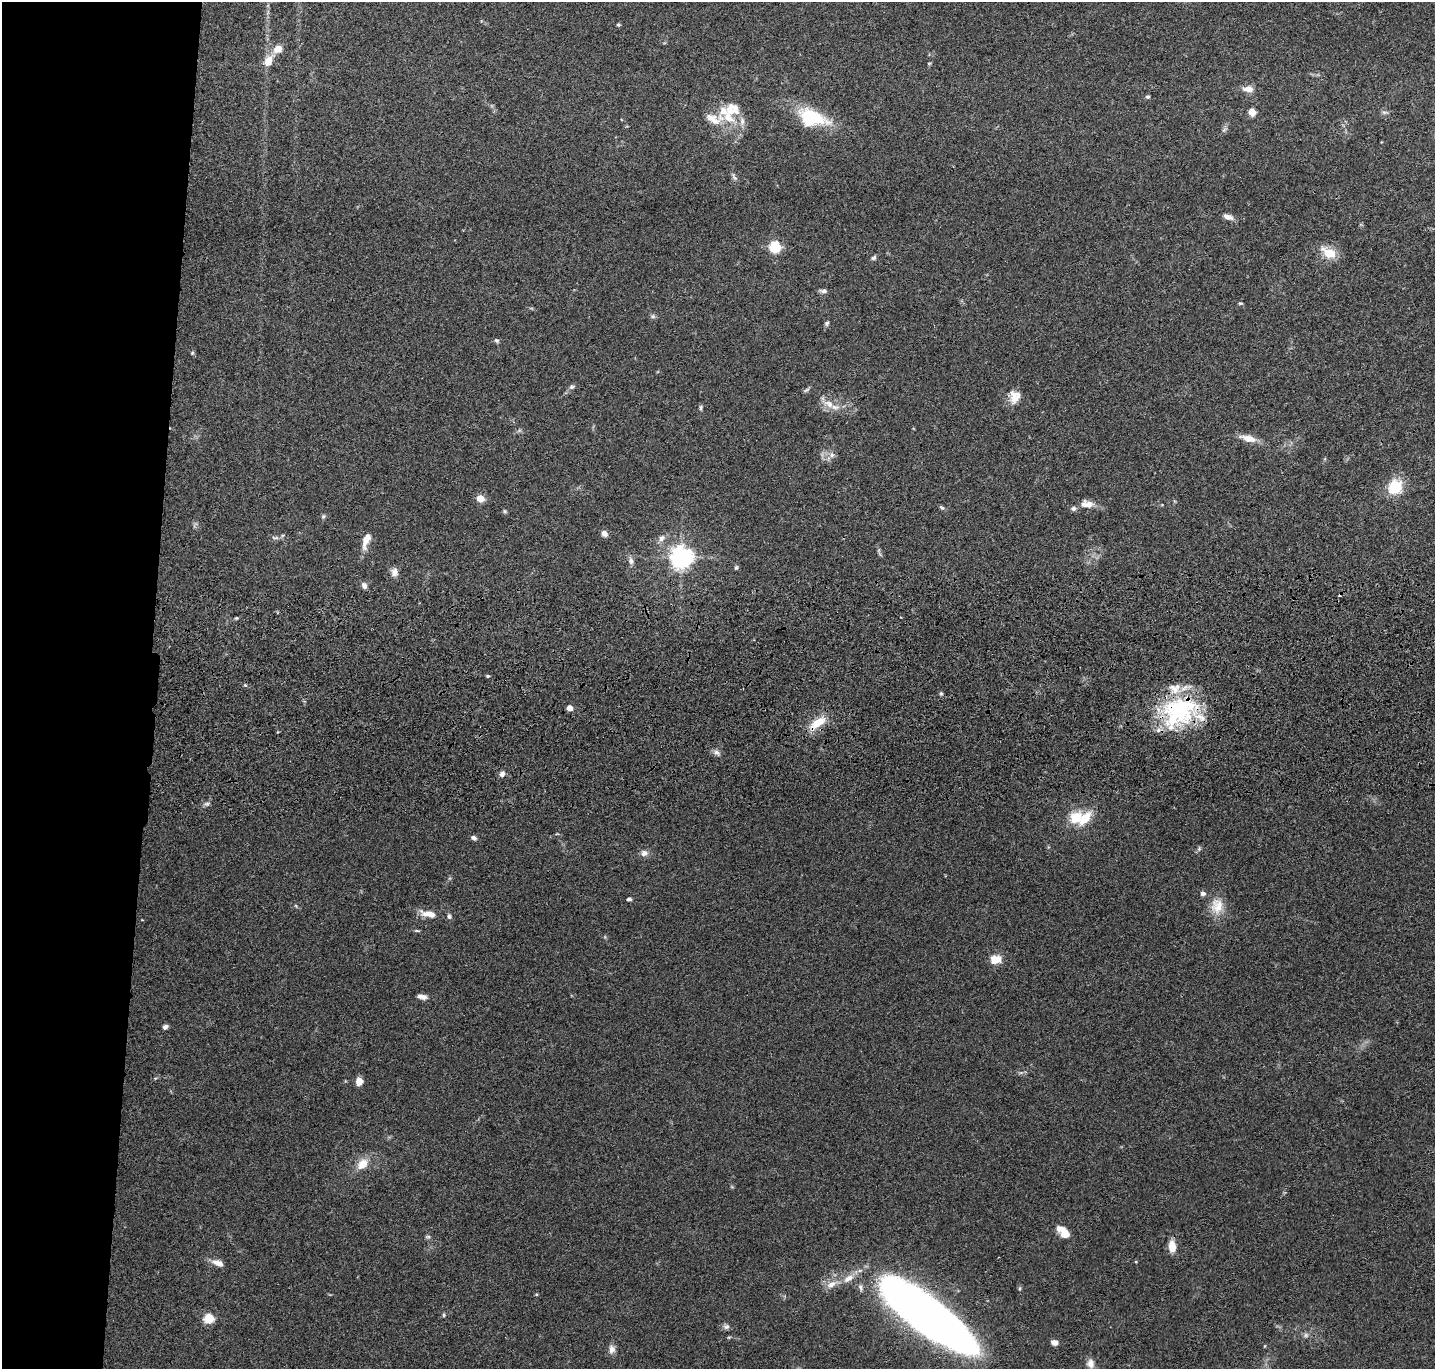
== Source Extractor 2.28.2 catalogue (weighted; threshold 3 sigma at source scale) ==
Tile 4 of 3 x 3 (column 1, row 2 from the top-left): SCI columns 13-1445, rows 1570-2936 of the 4324 x 4505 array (HDU 1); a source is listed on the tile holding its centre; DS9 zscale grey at full resolution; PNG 1437 x 1371 px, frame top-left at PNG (2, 2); no overlay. Shown black and unused: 11% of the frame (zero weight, under 3 of 4 exposures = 6% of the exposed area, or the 3 px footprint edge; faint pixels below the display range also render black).
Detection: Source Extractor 2.28.2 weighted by HDU 2 'WHT'; one run over the whole footprint, this tile lists its part. Background 0.0839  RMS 0.0062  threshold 0.0277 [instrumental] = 3 sigma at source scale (4.5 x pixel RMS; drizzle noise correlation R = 1.50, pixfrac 1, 0.05/0.05 arcsec/px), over >= 5 px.
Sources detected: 94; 1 inside a brighter object's white glare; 1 cosmic-ray / hot-pixel residue — not listed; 7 inside a brighter listed object's ellipse — not listed separately; the other 85 listed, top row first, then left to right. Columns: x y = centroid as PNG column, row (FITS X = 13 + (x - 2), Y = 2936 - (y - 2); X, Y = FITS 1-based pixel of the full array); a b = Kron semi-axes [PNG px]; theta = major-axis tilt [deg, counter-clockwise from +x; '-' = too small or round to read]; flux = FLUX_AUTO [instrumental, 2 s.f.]
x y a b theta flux
618 25 4 4 - 1
278 49 8 7 - 7.7
268 61 13 8 61 8.3
929 64 5 4 - 0.76
1248 89 14 9 -5 4.5
1148 97 5 5 - 1.1
1252 112 7 6 - 5.5
728 117 23 12 -42 13
714 119 30 15 -7 13
809 119 15 10 -4 62
1224 130 8 5 45 1.3
734 177 12 5 -60 1.7
1228 217 11 6 -17 3.7
775 246 6 5 - 70
1329 253 19 11 -30 12
873 258 8 5 30 1.4
824 291 8 5 -3 2.2
1240 303 5 4 - 0.79
653 316 7 5 -21 1.3
827 323 7 5 72 1.2
496 340 7 5 -41 1.2
192 353 6 5 - 0.87
572 387 8 6 16 1.5
807 390 9 4 35 1.1
1014 398 19 12 -75 7.1
829 404 17 10 -23 7
701 408 9 4 87 1.1
1248 438 21 8 -14 7.1
832 455 8 7 - 2.6
1395 487 17 16 - 18
480 499 8 7 - 6
1087 504 19 10 -5 5.7
942 507 8 4 -40 1.1
505 511 6 5 - 0.89
323 516 7 5 69 1.1
604 533 7 6 - 3.3
275 538 12 4 0 1.7
662 538 11 8 48 3.1
366 540 20 8 73 7.4
879 550 7 4 71 0.86
681 557 7 7 - 480
631 561 10 7 -77 2.7
736 567 6 4 63 0.88
394 572 10 8 -89 3.9
364 586 8 6 -68 2.5
236 618 4 4 - 0.68
488 676 4 3 - 0.86
245 685 6 4 -44 0.82
941 693 5 4 - 1
569 708 4 4 - 6.4
1180 712 48 36 17 71
818 723 28 11 36 11
717 753 11 7 -31 2.4
502 774 7 6 - 2.4
207 804 7 5 7 1.5
1076 818 15 13 48 14
474 838 6 5 - 1.9
1199 849 8 4 75 1.1
644 853 10 8 12 3.2
1203 893 6 6 - 2.1
629 899 4 4 - 1.5
1217 906 23 17 85 12
428 914 21 8 -14 7.2
449 916 7 6 - 1.5
417 931 7 3 -2 0.79
996 959 13 9 2 8.1
422 997 12 6 -12 3
165 1027 6 5 - 1.8
359 1081 8 6 81 5.9
362 1164 16 11 44 8.7
1064 1232 14 7 -45 12
428 1237 8 4 8 1
1172 1246 12 7 -86 8
218 1263 15 7 -22 4.8
849 1278 18 9 30 6.3
832 1284 18 8 29 5.7
922 1310 97 30 -38 460
444 1315 5 4 - 0.77
208 1318 5 5 - 43
726 1327 9 7 1 1.9
1306 1335 7 6 - 1.5
729 1337 6 3 18 0.64
1054 1342 7 6 - 3.3
612 1349 10 7 87 3.6
1090 1363 12 9 -82 4.2
Overlapping masked pixels (flux is a lower limit): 2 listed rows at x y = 1180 712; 818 723